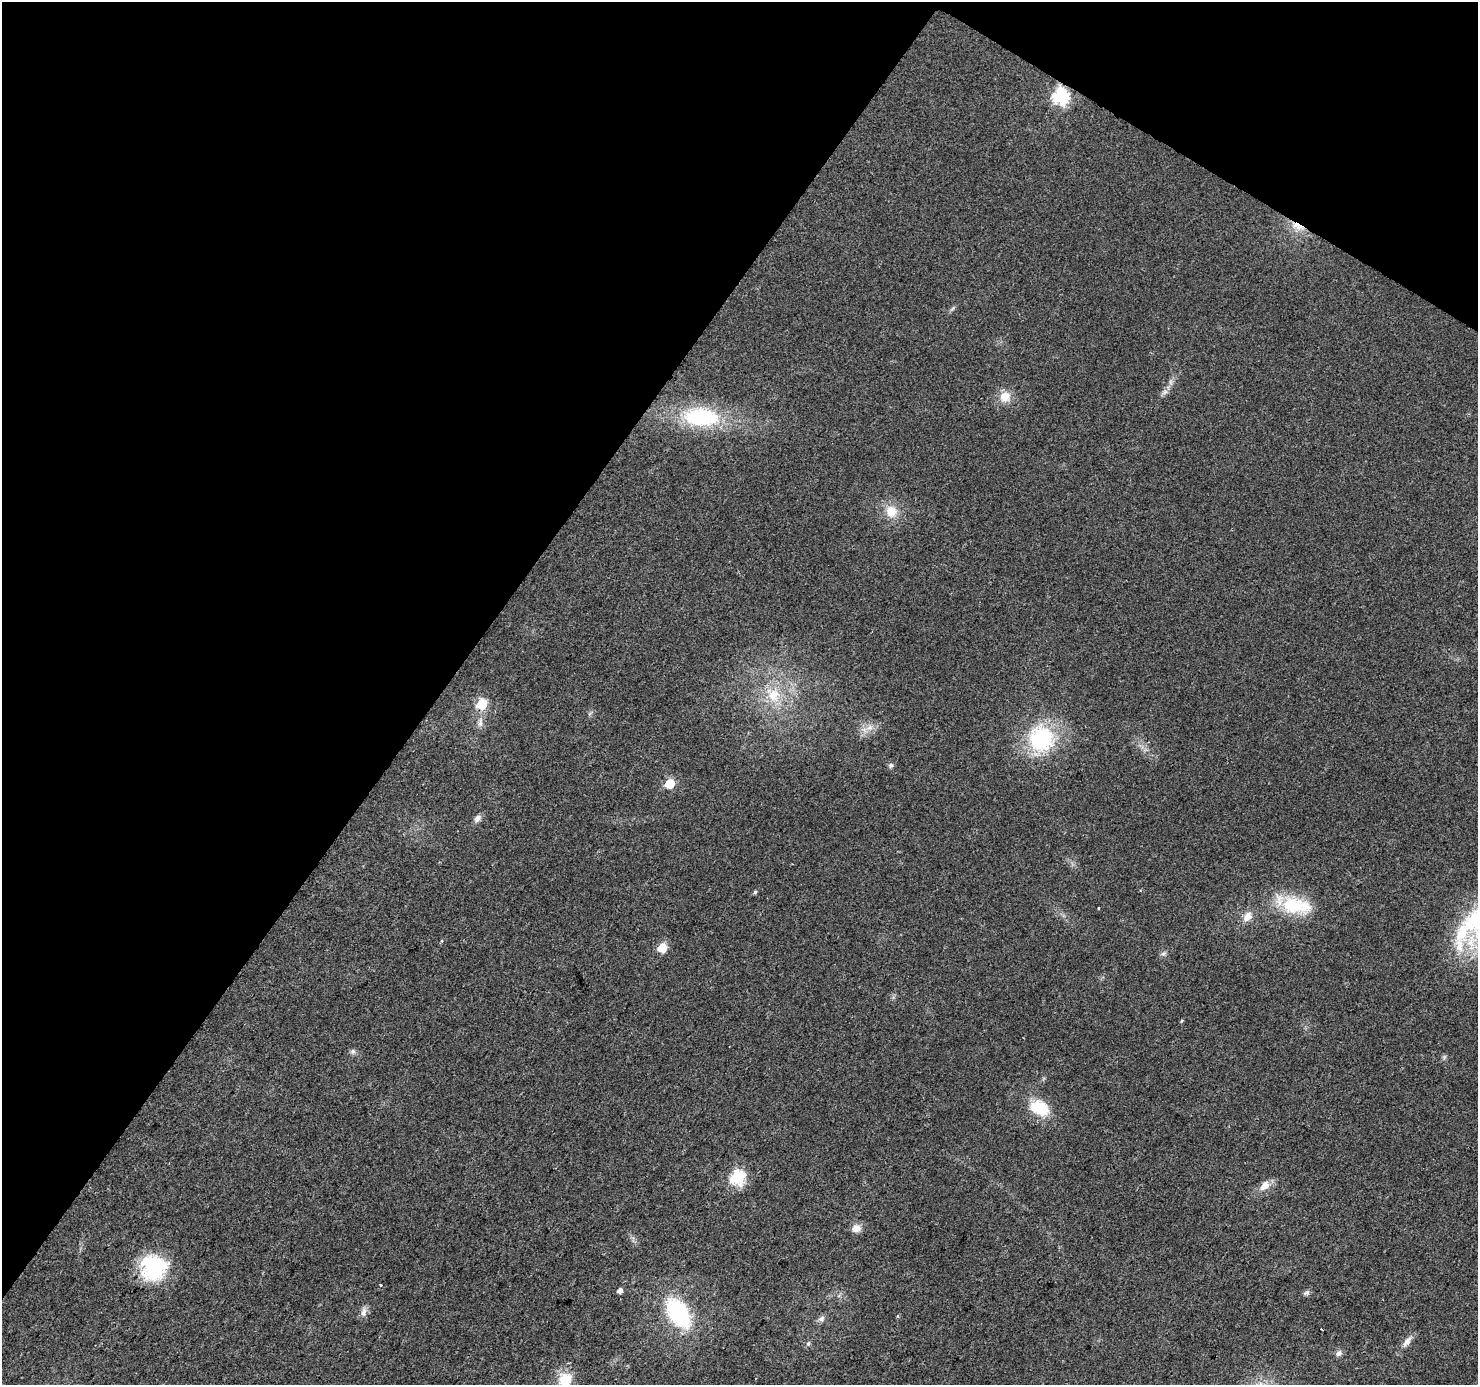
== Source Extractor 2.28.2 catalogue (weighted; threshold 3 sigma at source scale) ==
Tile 2 of 4 x 4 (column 2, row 1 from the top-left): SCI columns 1477-2952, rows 4336-5718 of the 5910 x 5972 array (HDU 1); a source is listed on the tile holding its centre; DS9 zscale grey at full resolution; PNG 1480 x 1387 px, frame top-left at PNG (2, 2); no overlay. Shown black and unused: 34% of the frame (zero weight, under 2 of 3 exposures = <1% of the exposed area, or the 3 px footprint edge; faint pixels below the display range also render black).
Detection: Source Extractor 2.28.2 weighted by HDU 2 'WHT'; one run over the whole footprint, this tile lists its part. Background 0.0265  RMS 0.0062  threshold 0.0279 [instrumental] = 3 sigma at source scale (4.5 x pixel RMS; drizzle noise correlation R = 1.50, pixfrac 1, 0.0396/0.0396 arcsec/px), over >= 5 px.
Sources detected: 45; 2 cosmic-ray / hot-pixel residue — not listed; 2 inside a brighter listed object's ellipse — not listed separately; the other 41 listed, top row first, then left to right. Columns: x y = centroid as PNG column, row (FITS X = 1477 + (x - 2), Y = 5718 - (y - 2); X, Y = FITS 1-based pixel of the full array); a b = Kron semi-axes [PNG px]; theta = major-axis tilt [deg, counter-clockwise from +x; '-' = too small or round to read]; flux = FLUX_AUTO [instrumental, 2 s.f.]
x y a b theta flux
1061 97 7 7 - 130
1297 226 19 8 -21 7.5
952 308 7 4 45 1.1
1171 382 7 4 -71 1.2
1165 392 7 5 33 1.8
1005 397 14 13 - 7.9
702 417 33 17 -4 59
891 511 16 15 - 10
774 695 19 16 -87 15
482 704 6 6 - 39
480 723 14 5 81 3
870 728 9 7 44 3.6
1041 739 29 27 -84 54
891 765 6 6 - 1.4
670 784 6 5 - 30
477 818 11 8 47 2.7
755 892 5 4 - 0.94
1293 905 37 23 -19 30
1247 917 14 9 51 5.7
1462 931 59 17 77 35
442 941 5 3 - 0.7
662 948 6 6 - 21
1163 954 7 4 19 1.2
1182 1021 5 4 - 0.71
353 1052 8 7 - 1.6
1039 1108 19 13 -23 23
737 1177 7 6 - 110
1265 1186 13 8 48 6.1
856 1228 11 9 6 4.6
153 1268 33 27 47 41
381 1285 3 2 - 2.6
620 1290 5 5 - 2.9
1306 1293 9 6 28 1.6
364 1312 13 7 75 3.1
678 1313 29 17 -58 61
821 1318 9 7 34 2.3
1407 1341 17 7 51 4
808 1343 6 4 35 0.96
1339 1353 9 7 45 2.3
568 1363 3 3 - 0.52
565 1380 17 14 76 16
Overlapping masked pixels (flux is a lower limit): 2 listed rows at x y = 1061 97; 1297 226
Isophote crosses this tile's border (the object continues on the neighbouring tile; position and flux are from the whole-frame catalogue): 1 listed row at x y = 565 1380